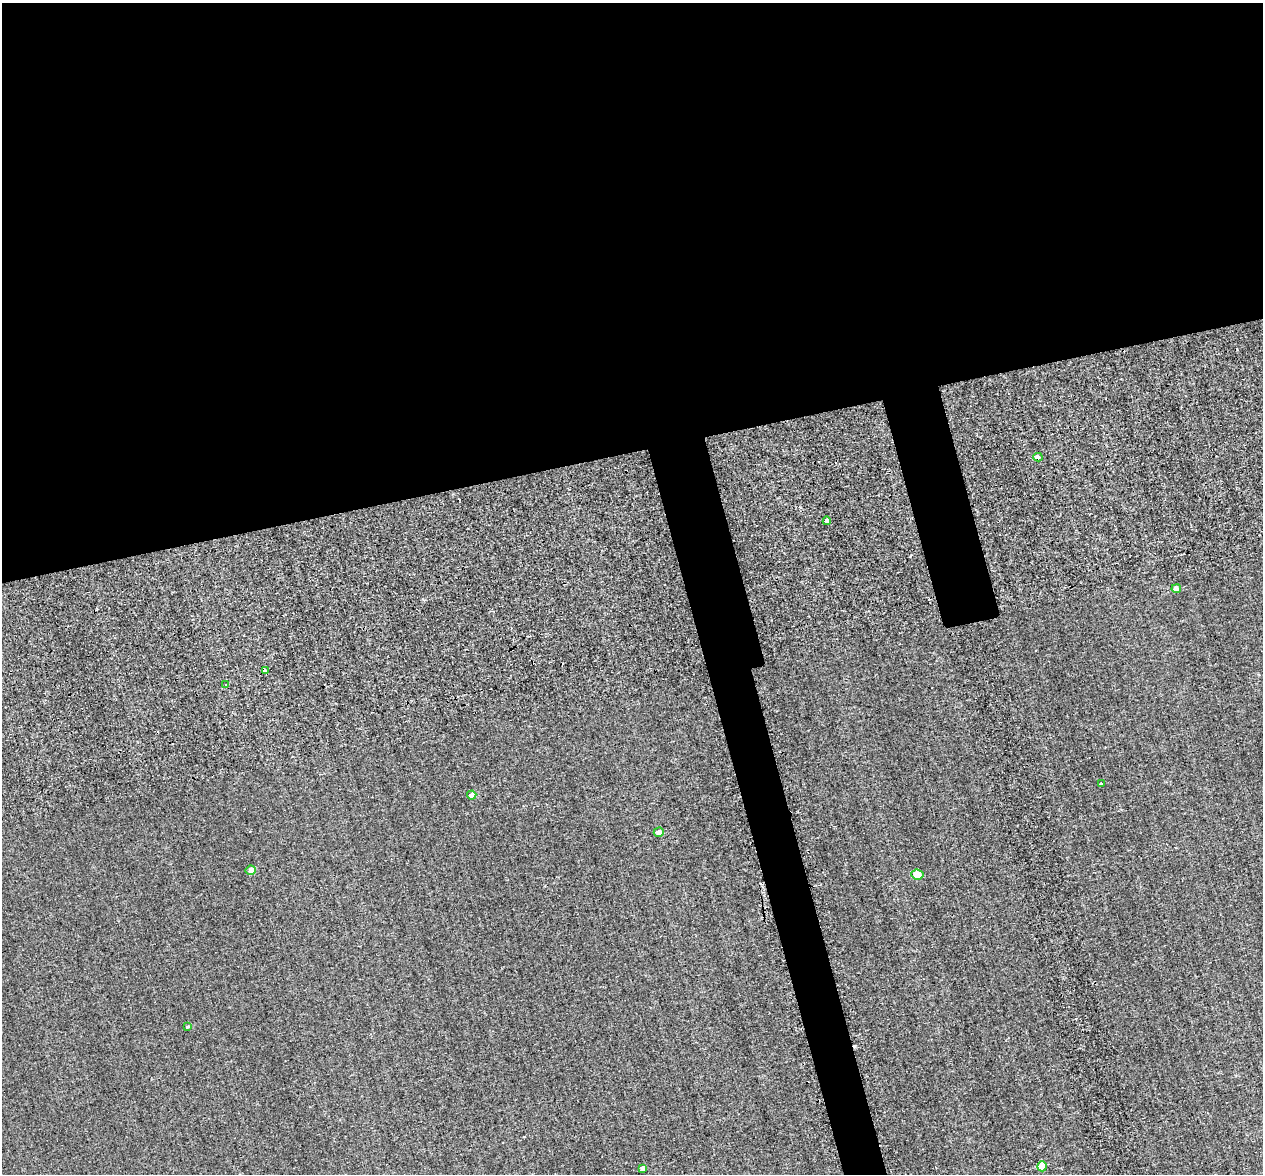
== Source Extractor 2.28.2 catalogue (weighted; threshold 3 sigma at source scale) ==
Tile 2 of 4 x 4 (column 2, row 1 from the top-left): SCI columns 1330-2590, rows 4009-5180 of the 5399 x 5373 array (HDU 1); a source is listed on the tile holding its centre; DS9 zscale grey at full resolution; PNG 1265 x 1176 px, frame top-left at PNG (2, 3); each listed source drawn as its Kron ellipse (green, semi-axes under 4 px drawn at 4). Shown black and unused: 42% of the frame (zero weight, under 2 of 3 exposures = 12% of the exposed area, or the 3 px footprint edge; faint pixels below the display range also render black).
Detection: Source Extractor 2.28.2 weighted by HDU 2 'WHT'; one run over the whole footprint, this tile lists its part. Background 0.287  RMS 3.4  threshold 15.4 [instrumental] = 3 sigma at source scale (4.5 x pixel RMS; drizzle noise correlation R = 1.50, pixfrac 1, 0.05/0.05 arcsec/px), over >= 5 px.
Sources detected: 13; all 13 listed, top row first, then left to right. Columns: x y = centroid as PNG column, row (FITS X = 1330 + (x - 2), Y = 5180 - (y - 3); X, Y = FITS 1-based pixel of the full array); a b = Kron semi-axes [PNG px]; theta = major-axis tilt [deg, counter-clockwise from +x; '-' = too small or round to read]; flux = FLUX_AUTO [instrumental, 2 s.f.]
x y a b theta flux
1038 457 4 4 - 1700
827 521 4 4 - 4300
1176 589 4 4 - 2300
265 671 4 3 - 1800
226 685 4 3 - 430
1101 783 3 3 - 2000
472 795 4 4 - 2600
659 832 5 4 - 1400
251 870 5 4 - 1700
917 874 6 5 - 5900
187 1027 4 3 - 380
1042 1166 5 5 - 5200
642 1168 4 4 - 1300
Overlapping masked pixels (flux is a lower limit): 1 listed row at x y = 265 671